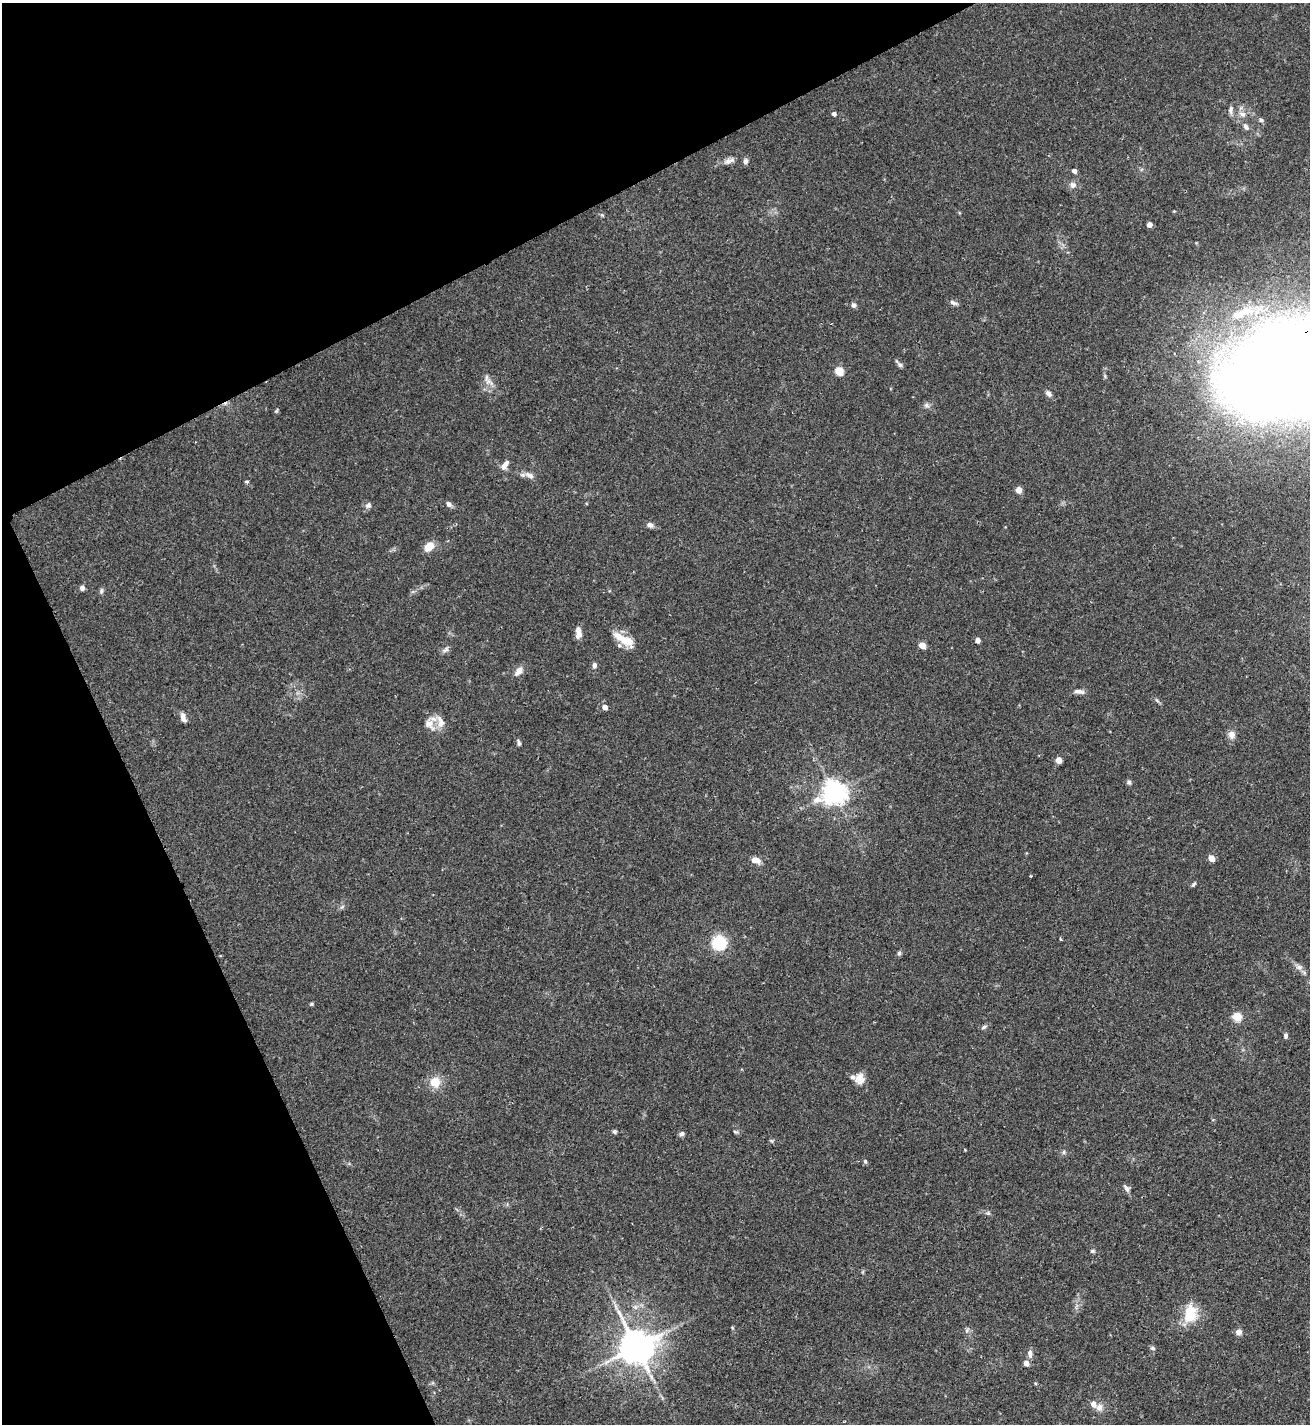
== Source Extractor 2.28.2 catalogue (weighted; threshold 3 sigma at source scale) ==
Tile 5 of 4 x 4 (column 1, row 2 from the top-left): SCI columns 161-1468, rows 2851-4272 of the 5688 x 5698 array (HDU 1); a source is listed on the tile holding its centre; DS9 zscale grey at full resolution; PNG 1312 x 1426 px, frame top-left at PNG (2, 3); no overlay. Shown black and unused: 24% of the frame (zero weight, under 2 of 3 exposures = <1% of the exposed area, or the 3 px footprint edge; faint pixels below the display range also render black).
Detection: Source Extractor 2.28.2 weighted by HDU 2 'WHT'; one run over the whole footprint, this tile lists its part. Background 0.0713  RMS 0.0061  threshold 0.0274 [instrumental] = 3 sigma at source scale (4.5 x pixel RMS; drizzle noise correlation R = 1.50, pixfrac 1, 0.05/0.05 arcsec/px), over >= 5 px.
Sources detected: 84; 1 long thin detection or spike segment (spike, bleed or trail) — not listed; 6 inside a brighter listed object's ellipse — not listed separately; the other 77 listed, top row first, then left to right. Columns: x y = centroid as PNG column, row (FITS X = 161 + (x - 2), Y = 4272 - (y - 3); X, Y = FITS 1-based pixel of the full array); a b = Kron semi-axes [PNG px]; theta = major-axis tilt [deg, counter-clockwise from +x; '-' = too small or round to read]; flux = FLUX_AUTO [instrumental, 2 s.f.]
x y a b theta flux
1231 109 11 6 84 1.9
834 114 4 4 - 2.1
1243 114 9 7 -14 2.8
1261 120 5 5 - 1.1
1246 126 9 6 -59 2.2
729 161 17 6 21 3.3
745 161 7 6 - 1.8
1074 171 4 4 - 2.5
1073 185 8 8 - 2.6
1174 211 3 3 - 0.47
1149 225 4 4 - 4.2
953 303 11 5 -26 1.8
854 305 6 5 - 1.8
1242 313 41 13 25 24
900 365 8 5 -22 1.5
1292 370 82 54 12 2100
839 371 5 5 - 20
486 378 20 6 -60 3.7
1049 394 9 6 -46 2.1
926 405 8 6 -36 1.6
276 411 5 4 - 0.75
504 466 9 7 53 3.1
529 475 13 7 -28 3.2
247 481 5 4 - 1.1
1019 490 5 4 - 7.1
449 504 8 6 -48 1.9
368 505 8 7 - 1.9
650 525 7 6 - 2.3
429 547 12 8 44 6.5
82 588 6 5 - 1.9
579 634 11 7 55 3.2
621 638 25 11 -34 9.4
978 640 4 4 - 3
922 645 5 4 - 9.2
445 650 10 6 27 1.8
594 665 8 5 86 1.7
519 671 14 7 52 3.7
1079 691 15 5 -8 2.5
605 707 5 5 - 3.3
183 717 12 6 -72 2.8
429 724 18 12 -52 6.3
1232 735 11 9 -81 3.5
519 743 8 4 -70 1.3
1059 760 5 4 - 6.9
1129 782 6 5 - 1.4
834 793 8 7 - 550
1211 858 5 4 - 6.9
756 860 11 7 -13 4.5
1031 876 3 3 - 0.47
1194 884 8 4 47 1
1061 939 4 2 - 0.89
719 943 11 10 - 29
899 953 6 5 - 1.1
1299 967 11 7 -23 2.7
311 1004 5 4 - 0.76
1237 1016 5 5 - 21
984 1027 7 5 28 1.3
1285 1036 7 5 -74 1.4
860 1079 14 12 -86 5.5
435 1082 13 13 - 8.4
614 1131 5 5 - 1.2
735 1132 8 3 -13 0.85
682 1134 7 6 - 1.6
1064 1152 6 4 89 0.95
865 1161 5 5 - 0.99
1126 1188 11 5 -57 2
1092 1251 6 5 - 0.94
635 1307 7 5 -44 1.5
1190 1314 22 15 80 17
967 1330 8 5 71 1.4
1239 1332 8 7 - 2.4
636 1347 10 9 - 1500
1152 1348 7 5 -26 1.2
1030 1353 11 6 -87 2.5
1026 1363 5 5 - 4.5
1035 1383 4 3 - 0.61
1099 1407 10 9 - 3.5
Overlapping masked pixels (flux is a lower limit): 1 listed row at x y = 1292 370
Isophote crosses this tile's border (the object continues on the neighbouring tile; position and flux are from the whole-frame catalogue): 1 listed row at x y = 1292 370